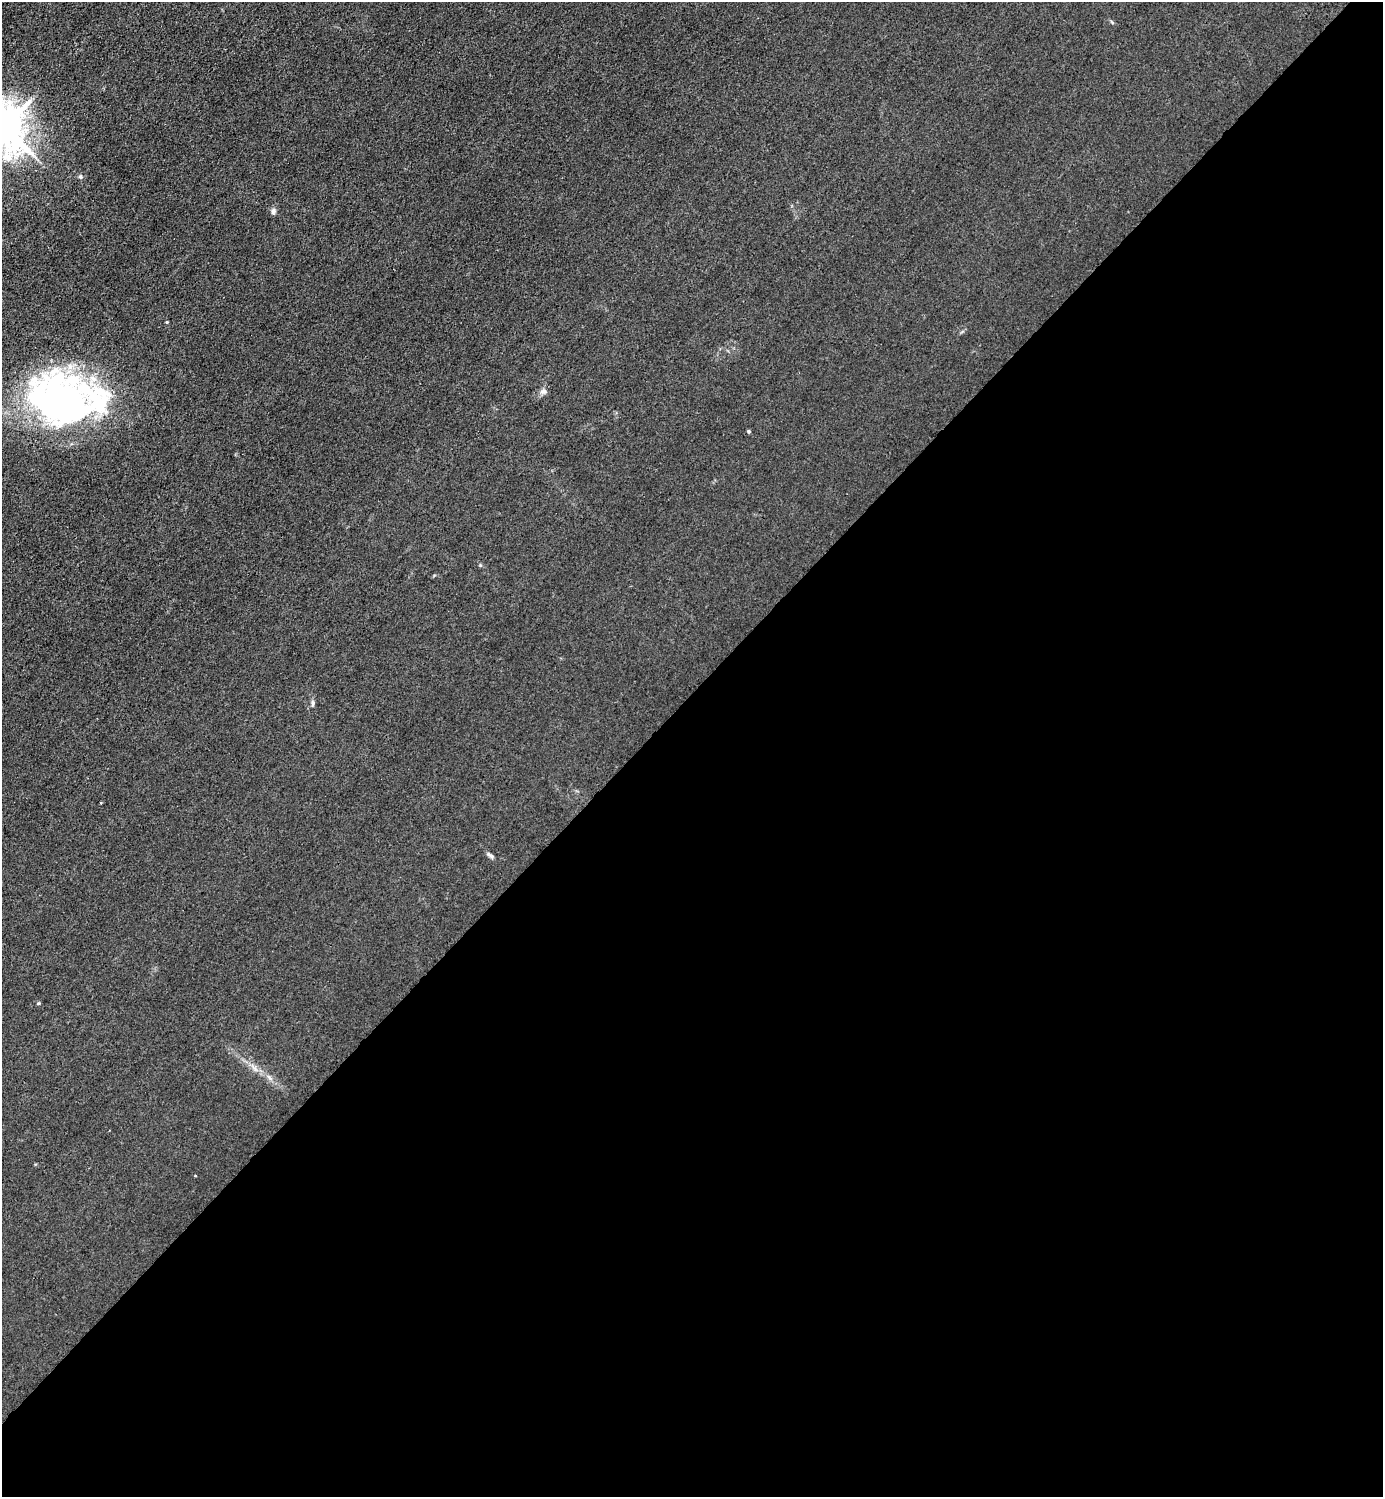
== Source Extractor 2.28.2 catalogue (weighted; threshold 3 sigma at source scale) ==
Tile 15 of 4 x 4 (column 3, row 4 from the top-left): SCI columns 3065-4445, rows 3-1497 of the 5985 x 5985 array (HDU 1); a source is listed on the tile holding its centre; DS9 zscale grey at full resolution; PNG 1385 x 1499 px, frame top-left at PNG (2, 2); no overlay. Shown black and unused: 54% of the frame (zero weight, under 3 of 4 exposures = <1% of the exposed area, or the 3 px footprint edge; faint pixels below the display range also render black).
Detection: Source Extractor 2.28.2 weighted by HDU 2 'WHT'; one run over the whole footprint, this tile lists its part. Background 0.0211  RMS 0.0061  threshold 0.0276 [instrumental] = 3 sigma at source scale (4.5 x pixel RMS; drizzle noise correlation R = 1.50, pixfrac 1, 0.05/0.05 arcsec/px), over >= 5 px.
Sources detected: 17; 3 inside a brighter object's white glare — not listed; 2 inside a brighter listed object's ellipse — not listed separately; the other 12 listed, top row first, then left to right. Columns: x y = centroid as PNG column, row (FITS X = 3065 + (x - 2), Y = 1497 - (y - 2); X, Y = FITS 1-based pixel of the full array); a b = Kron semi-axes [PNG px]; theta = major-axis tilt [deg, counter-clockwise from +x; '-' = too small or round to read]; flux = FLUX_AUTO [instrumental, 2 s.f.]
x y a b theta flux
4 127 14 11 -61 2000
80 177 6 5 - 1.2
273 211 9 6 78 1.8
167 322 5 3 - 0.56
54 387 79 50 28 130
543 391 9 7 10 2.1
749 431 5 4 - 0.69
313 703 9 4 86 1.4
490 855 10 4 -34 1.5
38 1003 5 4 - 0.66
269 1077 9 3 -45 1.4
196 1176 3 2 - 0.9
Isophote crosses this tile's border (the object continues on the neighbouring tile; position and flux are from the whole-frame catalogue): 1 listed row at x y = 4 127